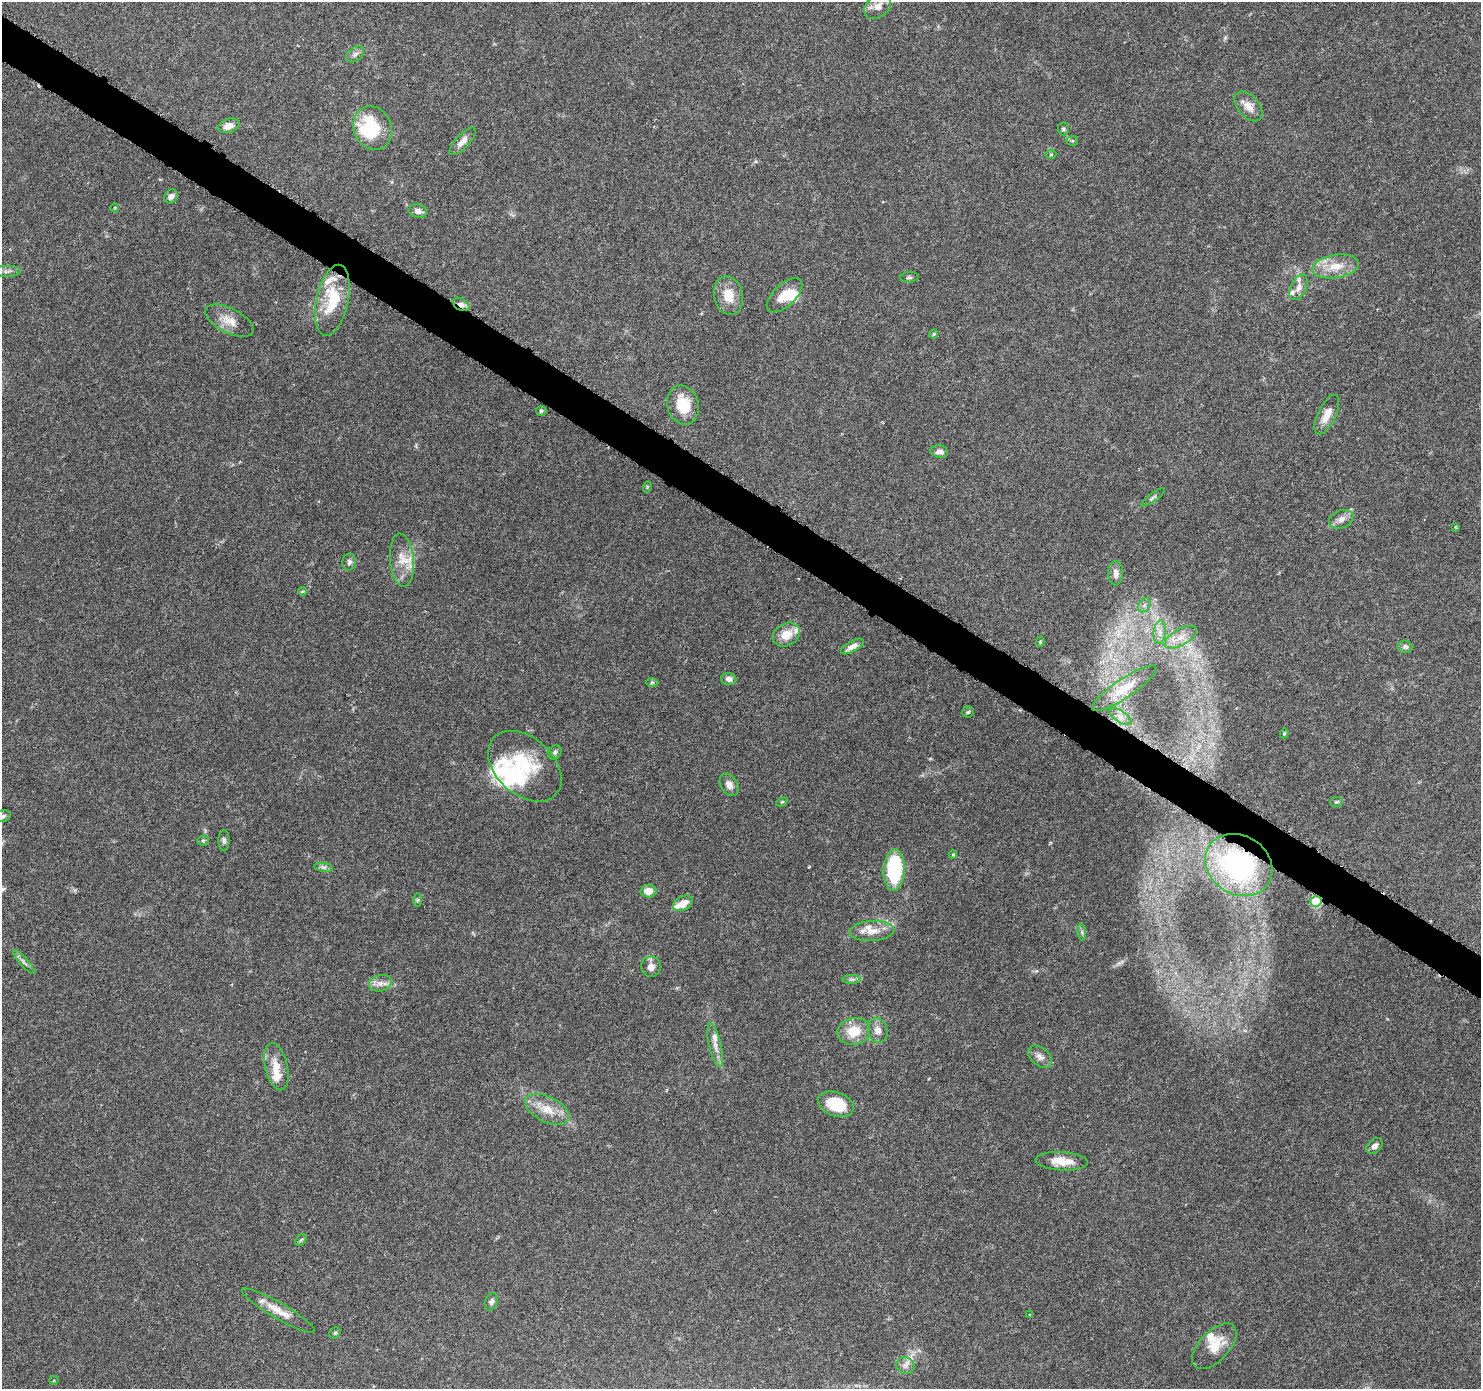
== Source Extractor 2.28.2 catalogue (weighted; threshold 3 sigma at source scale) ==
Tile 11 of 4 x 4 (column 3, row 3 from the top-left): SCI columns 2974-4452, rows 1643-3029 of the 5937 x 5994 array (HDU 1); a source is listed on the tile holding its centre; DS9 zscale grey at full resolution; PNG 1483 x 1391 px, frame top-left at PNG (2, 2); each listed source drawn as its Kron ellipse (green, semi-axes under 4 px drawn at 4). Shown black and unused: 3% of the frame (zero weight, under 3 of 6 exposures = <1% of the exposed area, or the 3 px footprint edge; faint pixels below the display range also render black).
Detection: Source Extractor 2.28.2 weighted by HDU 2 'WHT'; one run over the whole footprint, this tile lists its part. Background 0.0521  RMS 0.0026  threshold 0.0105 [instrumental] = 3 sigma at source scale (4.09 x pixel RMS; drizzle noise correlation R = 1.36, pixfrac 0.8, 0.0396/0.0396 arcsec/px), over >= 5 px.
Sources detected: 103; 3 inside a brighter object's white glare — neither listed nor drawn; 14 inside a brighter listed object's ellipse — not listed separately; the other 86 listed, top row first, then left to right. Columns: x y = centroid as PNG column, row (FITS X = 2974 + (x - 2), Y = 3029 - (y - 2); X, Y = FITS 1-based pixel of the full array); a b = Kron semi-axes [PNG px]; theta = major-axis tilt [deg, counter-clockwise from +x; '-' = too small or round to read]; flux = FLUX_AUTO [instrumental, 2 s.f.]
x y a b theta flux
878 6 15 11 41 2.1
355 54 10 6 36 0.89
1248 106 17 10 -49 2.5
229 126 11 7 17 1.8
373 128 22 18 -68 14
1063 129 6 5 - 0.54
462 141 18 7 47 1.7
1072 141 5 5 - 0.32
1051 154 5 5 - 0.32
171 196 8 6 49 0.99
115 208 4 3 - 0.23
418 211 9 6 -12 1.2
1336 266 23 11 9 4.6
7 271 14 5 0 0.82
909 277 9 5 5 0.48
1299 287 13 8 64 1.6
785 295 22 11 43 4.1
728 296 19 14 -77 4.4
332 300 36 16 78 11
461 304 9 6 -30 1.2
229 321 26 12 -26 3.4
934 334 5 3 - 0.33
683 405 19 15 -74 7
541 411 5 5 - 0.4
1327 415 21 9 64 2.7
939 452 9 6 -12 1.1
647 487 5 3 - 0.23
1153 497 14 4 36 0.58
1341 519 13 9 21 1.5
1455 527 4 3 - 0.21
402 560 27 12 -85 4.1
349 562 8 7 - 0.77
1116 573 12 7 90 1.6
302 591 4 3 - 0.34
1144 605 7 5 59 0.75
1160 632 12 6 84 1.6
786 634 14 11 29 3.4
1181 637 18 8 30 2.8
1040 642 5 4 - 0.34
852 646 13 5 29 1.5
1405 647 7 6 - 0.7
729 679 7 6 - 1.2
652 682 6 4 1 0.31
1124 688 38 9 34 4.3
968 712 6 5 - 0.37
1121 716 13 5 -34 1.1
1284 733 5 4 - 0.28
555 752 7 6 - 0.55
525 766 42 28 -42 14
729 785 12 8 -58 1.5
782 802 6 4 29 0.28
1336 802 6 5 - 0.37
3 816 8 6 18 0.54
224 840 11 5 -89 0.67
203 841 5 5 - 0.38
953 855 4 4 - 0.29
1239 865 35 29 -32 39
324 867 9 4 -9 0.65
894 870 20 10 87 20
648 891 8 6 3 2.5
418 900 6 4 -90 0.34
1316 902 6 5 - 15
683 903 10 7 28 2.7
872 931 22 10 3 3.3
1082 932 8 4 -82 0.52
24 962 15 4 -49 0.81
651 967 10 10 - 1.6
852 979 9 4 0 0.56
380 983 11 8 13 1.5
878 1030 12 10 -77 1.9
854 1031 16 13 11 5.2
715 1045 22 6 -77 1.9
1040 1057 14 9 -39 1.4
276 1066 24 11 -77 3.5
836 1104 18 12 -19 9.2
547 1109 23 12 -26 4.5
1374 1146 9 7 41 1.2
1062 1161 26 9 -3 4
301 1240 6 5 - 0.4
491 1302 9 6 70 0.75
278 1310 42 8 -30 3.9
1030 1314 3 2 - 0.18
335 1333 6 5 - 0.34
1214 1346 28 15 47 4.8
906 1366 9 8 - 1.2
54 1380 4 4 - 0.27
Overlapping masked pixels (flux is a lower limit): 3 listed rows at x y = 461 304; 1239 865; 1316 902
Isophote crosses this tile's border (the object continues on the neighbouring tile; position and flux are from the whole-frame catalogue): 1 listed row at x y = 3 816